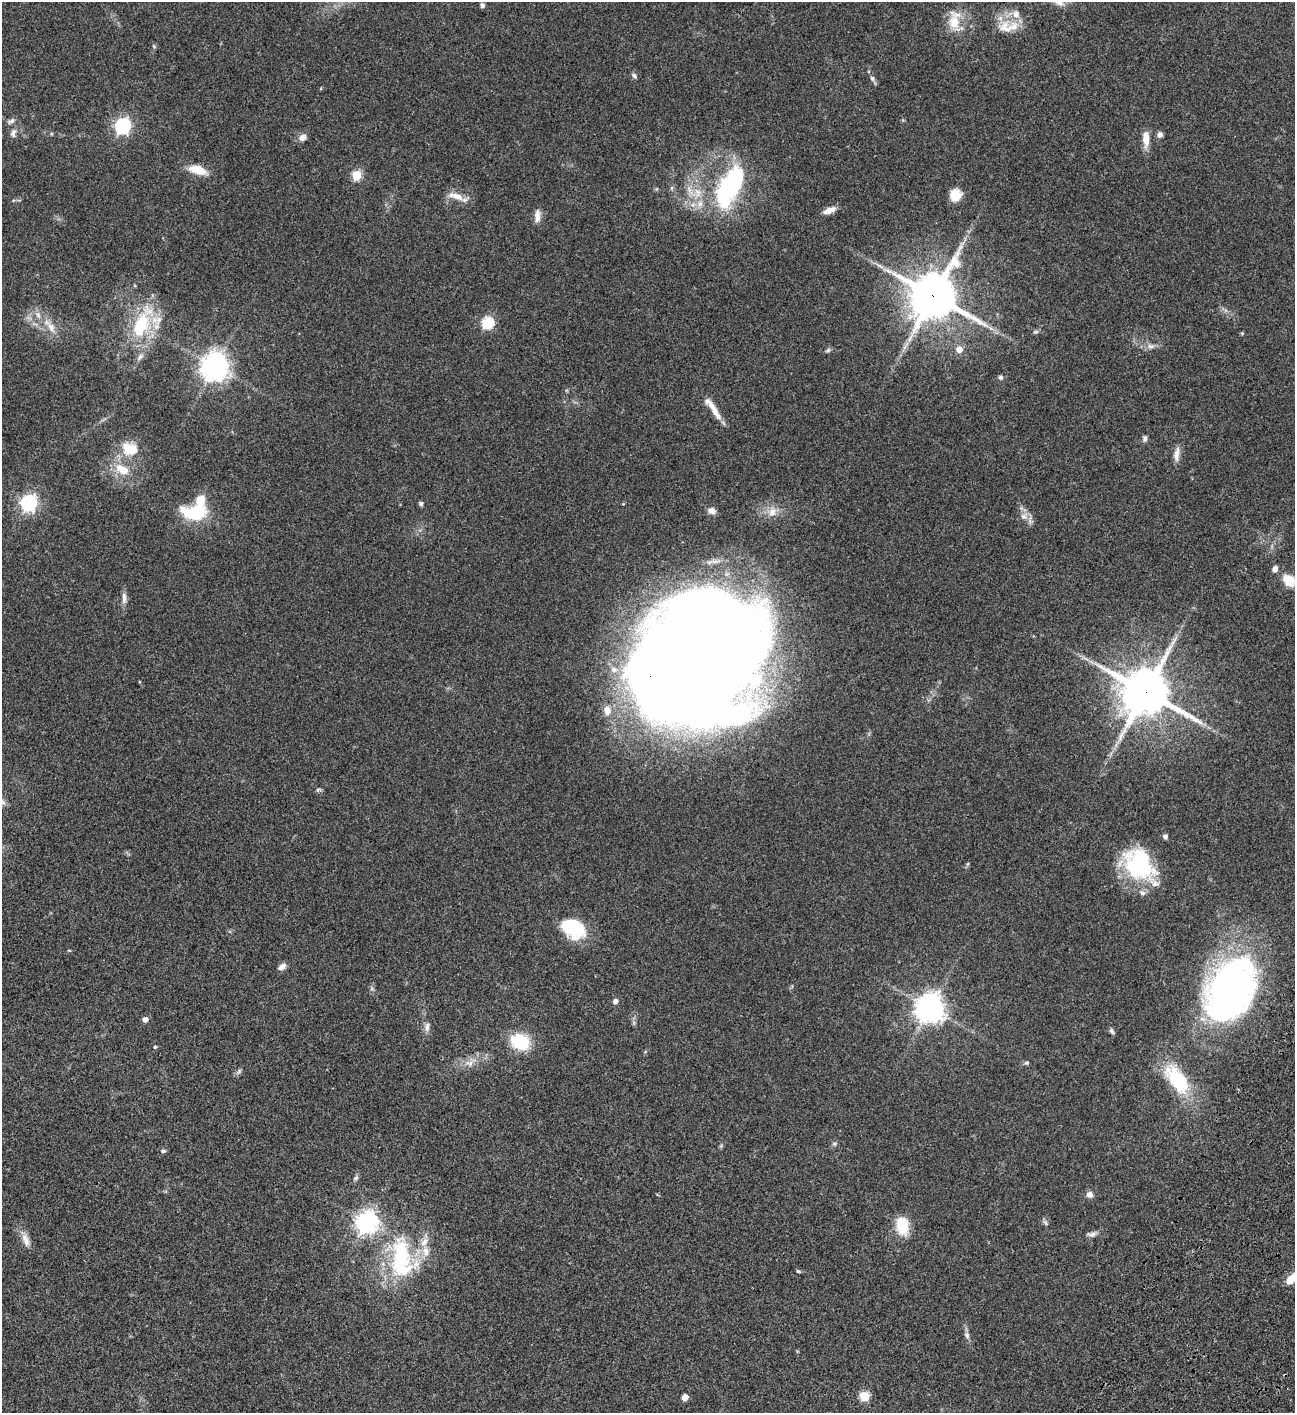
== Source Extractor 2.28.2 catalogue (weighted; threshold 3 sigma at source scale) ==
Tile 6 of 4 x 4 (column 2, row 2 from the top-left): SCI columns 1798-3090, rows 3023-4433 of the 6050 x 6048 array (HDU 1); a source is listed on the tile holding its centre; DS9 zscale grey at full resolution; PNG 1297 x 1415 px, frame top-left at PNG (2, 2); no overlay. Shown black and unused: <1% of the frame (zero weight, under 3 of 4 exposures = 13% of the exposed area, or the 3 px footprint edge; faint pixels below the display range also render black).
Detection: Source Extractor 2.28.2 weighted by HDU 2 'WHT'; one run over the whole footprint, this tile lists its part. Background 0.0652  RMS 0.0059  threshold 0.0264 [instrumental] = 3 sigma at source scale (4.5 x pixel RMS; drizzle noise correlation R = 1.50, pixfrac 1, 0.05/0.05 arcsec/px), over >= 5 px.
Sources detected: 100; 5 inside a brighter object's white glare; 1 long thin detection or spike segment (spike, bleed or trail) — not listed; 11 inside a brighter listed object's ellipse — not listed separately; the other 83 listed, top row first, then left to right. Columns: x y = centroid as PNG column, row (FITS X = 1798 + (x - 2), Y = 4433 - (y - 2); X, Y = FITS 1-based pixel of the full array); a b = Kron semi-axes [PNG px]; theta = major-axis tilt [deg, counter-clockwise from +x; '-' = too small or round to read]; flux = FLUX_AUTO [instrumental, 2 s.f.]
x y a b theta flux
482 5 6 5 - 1.4
1016 14 11 10 - 4.2
954 20 28 15 84 12
1006 28 25 11 -11 7.6
154 46 7 3 -45 0.56
634 76 8 5 -44 1.5
872 78 7 6 - 1.5
11 121 11 6 24 1.8
122 126 7 6 - 140
13 133 12 7 79 2.4
1160 134 7 6 - 2
302 137 10 8 41 2.9
1146 138 19 8 -88 7
198 170 19 9 -18 11
357 175 5 5 - 31
672 188 6 4 -71 0.81
698 193 15 10 -81 6.8
955 195 13 11 70 9.1
457 196 19 9 -21 6.1
724 198 40 22 -81 38
829 210 16 7 22 4.4
537 215 17 7 88 3.6
933 296 16 16 - 1800
487 323 6 6 - 54
142 324 49 19 67 34
50 326 29 8 -52 7.3
1036 332 8 4 9 0.96
1242 333 5 5 - 0.57
1151 346 11 6 -7 2.5
959 349 5 5 - 6.2
828 350 8 5 22 1.1
215 367 9 8 - 670
1000 377 6 6 - 1.2
714 410 31 7 -60 7.3
1145 438 8 6 84 1.5
130 449 21 15 -21 13
1177 454 20 6 83 3.9
122 469 21 12 -28 10
29 503 7 6 - 180
421 504 5 5 - 1.3
712 511 9 7 -12 2.9
772 512 13 10 70 5
196 513 20 12 0 37
1024 516 11 10 - 3.6
1275 569 7 6 - 2.8
1289 580 16 12 -25 9.7
124 598 17 6 -90 2.9
698 662 117 98 34 1600
1145 692 16 15 - 2200
318 789 6 4 20 0.83
1165 837 7 6 - 1.4
967 864 6 4 70 0.69
1139 865 39 26 -52 57
573 929 31 20 -21 24
69 950 5 3 - 0.42
282 967 10 6 32 2.7
1231 989 63 42 63 230
615 1001 5 5 - 2.3
930 1008 10 9 - 610
145 1019 5 5 - 2.8
427 1027 12 7 80 2.5
1112 1031 9 5 -61 1.2
520 1042 19 15 -22 24
155 1047 5 4 - 0.7
469 1063 14 9 0 4.4
1027 1063 7 4 7 0.83
239 1072 10 5 42 1.4
1177 1080 42 20 -55 33
834 1144 7 5 -1 1.1
163 1151 7 5 9 1.1
356 1178 9 5 52 1.3
1090 1194 7 7 - 2.9
367 1222 8 7 - 370
1045 1222 9 4 -55 1.1
902 1226 22 14 -83 14
1092 1234 13 7 10 2.2
26 1240 20 8 -71 4.5
401 1258 57 30 -85 57
798 1271 5 4 - 0.66
1292 1278 18 6 42 8.4
967 1335 9 7 -71 1.9
864 1396 5 5 - 27
685 1397 7 6 - 3.2
Overlapping masked pixels (flux is a lower limit): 3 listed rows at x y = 933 296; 698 662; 1145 692
Isophote crosses this tile's border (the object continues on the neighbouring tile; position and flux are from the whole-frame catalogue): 2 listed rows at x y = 1289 580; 1292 1278